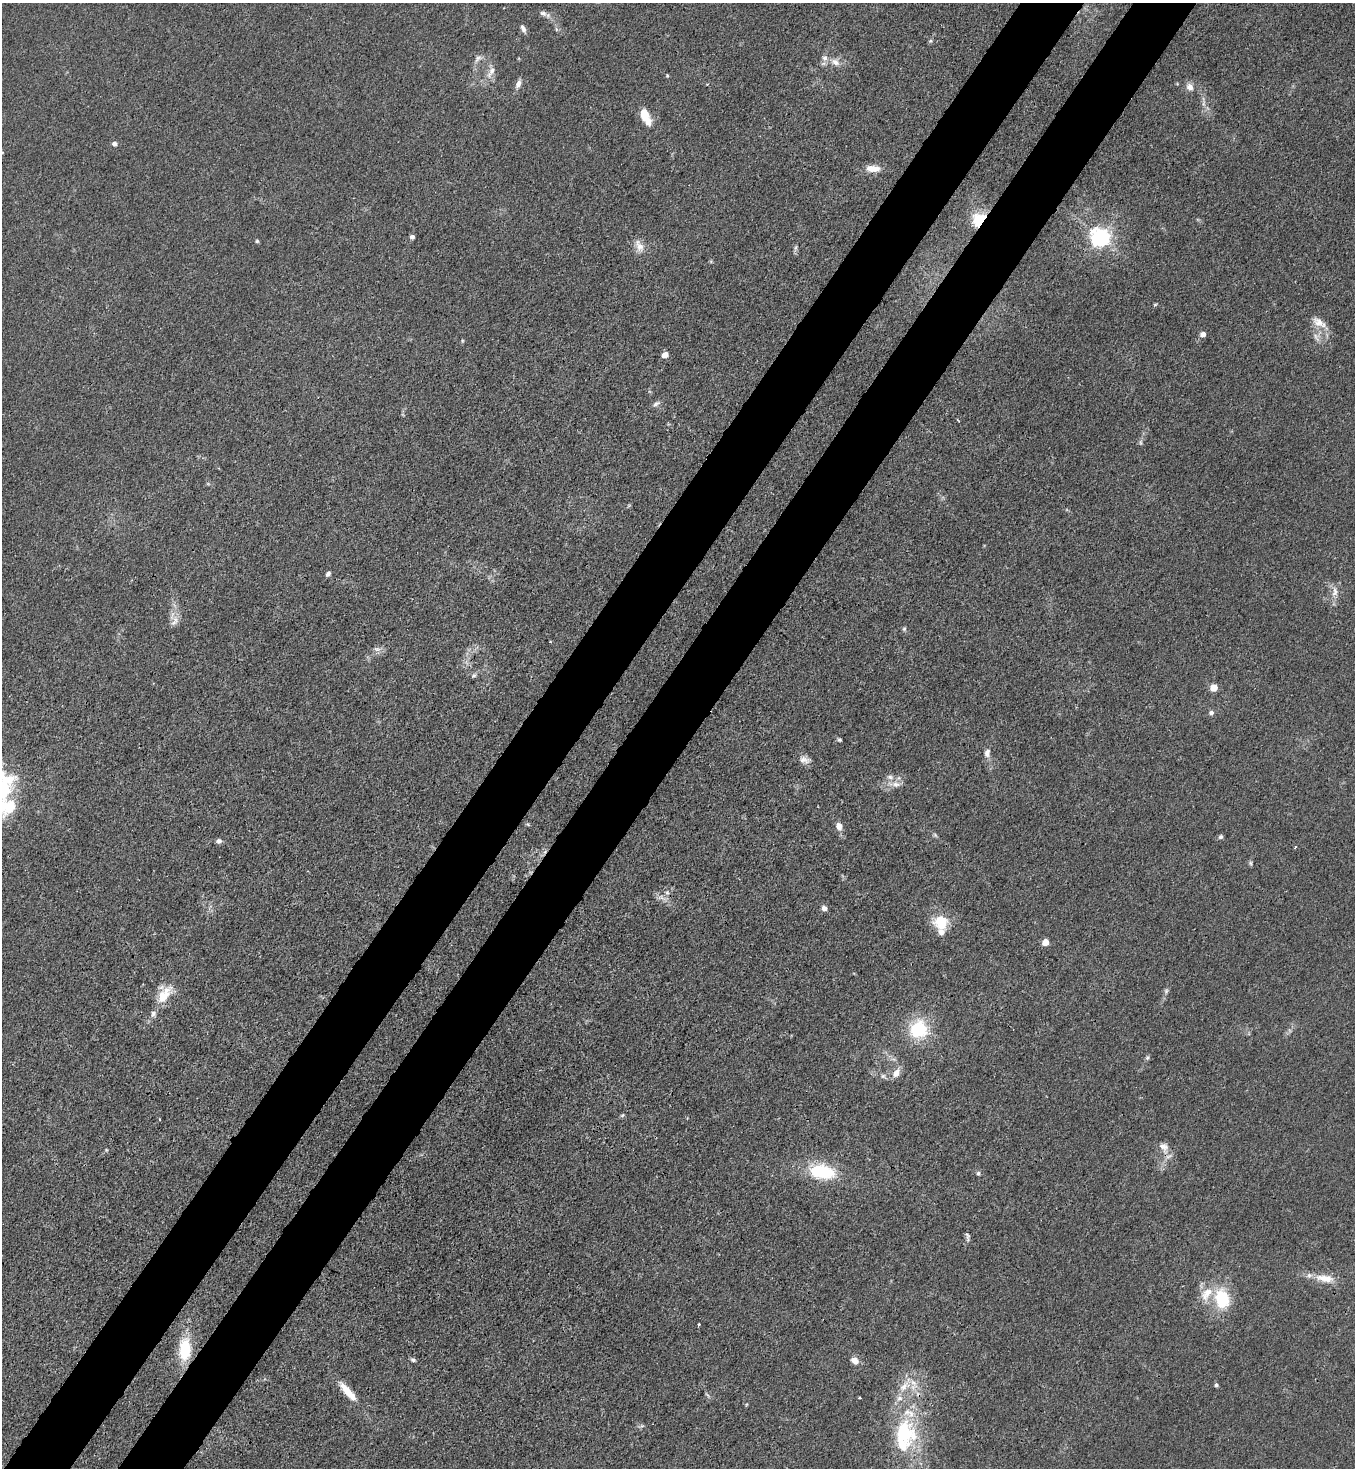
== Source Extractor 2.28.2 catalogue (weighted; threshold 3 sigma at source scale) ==
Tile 7 of 4 x 4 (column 3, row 2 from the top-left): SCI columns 2934-4286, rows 2993-4458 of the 6007 x 5984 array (HDU 1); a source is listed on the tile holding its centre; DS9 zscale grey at full resolution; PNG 1357 x 1470 px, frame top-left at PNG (2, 3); no overlay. Shown black and unused: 10% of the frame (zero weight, under 3 of 4 exposures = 7% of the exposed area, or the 3 px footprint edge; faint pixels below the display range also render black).
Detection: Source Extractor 2.28.2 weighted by HDU 2 'WHT'; one run over the whole footprint, this tile lists its part. Background 0.021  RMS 0.0028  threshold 0.0127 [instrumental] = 3 sigma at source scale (4.5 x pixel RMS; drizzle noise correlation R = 1.50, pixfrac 1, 0.05/0.05 arcsec/px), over >= 5 px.
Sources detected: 81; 2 inside a brighter object's white glare — not listed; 6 inside a brighter listed object's ellipse — not listed separately; the other 73 listed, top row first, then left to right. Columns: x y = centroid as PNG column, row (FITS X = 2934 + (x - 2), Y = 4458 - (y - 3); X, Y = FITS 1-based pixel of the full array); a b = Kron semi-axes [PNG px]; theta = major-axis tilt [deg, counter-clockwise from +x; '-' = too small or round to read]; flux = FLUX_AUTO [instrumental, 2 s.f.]
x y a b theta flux
543 13 10 7 -24 1.1
523 29 10 5 -64 1
556 29 7 4 -72 0.46
930 41 5 4 - 0.43
478 58 13 6 42 1.1
835 62 13 8 -29 2.1
491 72 19 8 60 2.3
667 76 5 3 - 0.27
518 84 13 6 67 1.4
1190 87 9 8 - 1.9
644 115 13 8 -73 4.8
114 144 5 5 - 1.4
873 168 18 8 -2 3.1
978 219 17 13 54 7.2
412 237 5 4 - 0.76
1100 237 7 6 - 160
257 241 4 4 - 0.39
639 246 16 9 -65 2.6
795 248 7 4 71 0.53
1155 304 6 4 2 0.3
1319 322 21 10 -34 3.1
1203 334 5 4 - 2.4
1316 337 14 5 -60 1.2
665 355 5 4 - 3.6
656 404 12 5 27 0.92
1141 443 9 4 -89 0.55
328 574 6 4 51 0.78
1335 592 16 8 88 2.2
174 622 10 6 30 1.2
904 629 6 5 - 0.45
377 649 8 5 -10 0.96
474 675 6 5 - 0.61
1214 687 5 5 - 6.8
1211 713 6 6 - 0.8
839 740 4 4 - 0.42
987 753 11 8 88 1.5
804 760 15 8 -10 1.7
890 777 10 6 -15 1.2
896 784 13 8 -2 1.9
8 806 68 46 9 33
528 825 6 3 -21 0.35
839 826 8 7 - 1.9
935 835 7 4 -46 0.46
1221 837 6 6 - 0.58
219 841 7 6 - 0.8
1295 847 4 2 - 0.28
1250 863 6 5 - 0.44
667 893 6 5 - 0.6
824 908 7 6 - 1.2
942 920 20 13 8 6
1045 942 5 4 - 4.8
1166 991 7 5 77 0.62
164 995 25 12 53 6.3
919 1029 19 18 - 15
1147 1058 7 5 87 0.55
896 1073 13 8 60 2.2
883 1076 8 6 -26 0.75
622 1115 5 5 - 0.41
1164 1147 17 12 -48 2.5
822 1172 20 11 -10 20
978 1173 6 4 -77 0.51
967 1236 12 4 -73 0.69
1325 1278 27 10 -8 4.6
1222 1299 22 16 -79 13
699 1324 3 3 - 0.34
185 1349 24 13 86 11
413 1360 6 4 -20 0.59
855 1361 9 7 -38 2
1216 1385 5 5 - 0.5
904 1387 18 9 51 3.7
348 1392 29 8 -50 5
860 1398 3 2 - 0.28
904 1435 49 26 83 27
Overlapping masked pixels (flux is a lower limit): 2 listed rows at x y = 978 219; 1164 1147
Isophote crosses this tile's border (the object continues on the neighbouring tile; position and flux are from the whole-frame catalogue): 1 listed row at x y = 8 806